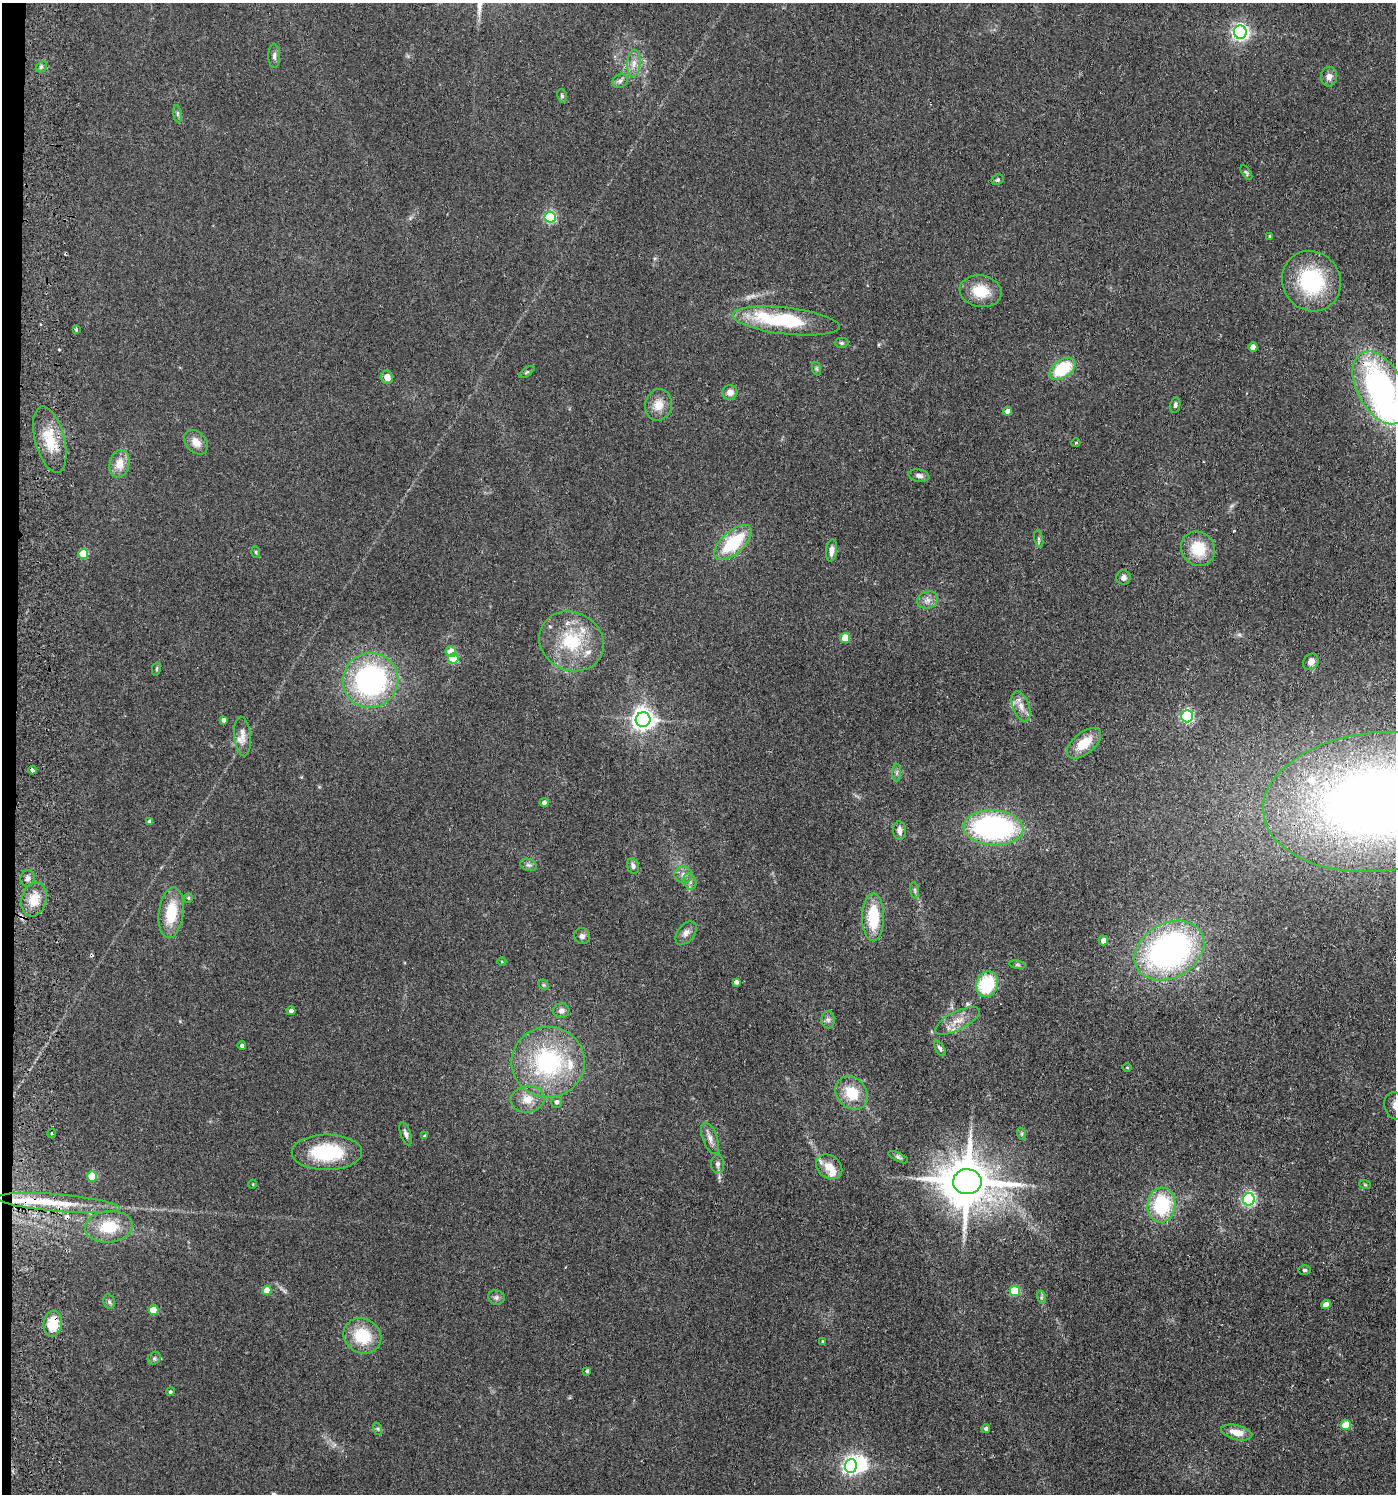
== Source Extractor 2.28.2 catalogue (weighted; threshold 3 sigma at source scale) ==
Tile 4 of 3 x 3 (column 1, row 2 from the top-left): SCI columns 268-1661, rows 1499-2990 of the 4609 x 4488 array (HDU 1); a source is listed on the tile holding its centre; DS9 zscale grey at full resolution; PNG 1398 x 1496 px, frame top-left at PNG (2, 3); each listed source drawn as its Kron ellipse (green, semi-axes under 4 px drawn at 4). Shown black and unused: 1% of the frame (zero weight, under 2 of 3 exposures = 3% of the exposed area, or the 3 px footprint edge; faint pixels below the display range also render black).
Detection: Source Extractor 2.28.2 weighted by HDU 2 'WHT'; one run over the whole footprint, this tile lists its part. Background 0.0953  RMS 0.0087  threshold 0.0389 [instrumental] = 3 sigma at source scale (4.5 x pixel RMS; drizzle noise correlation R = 1.50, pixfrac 1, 0.05/0.05 arcsec/px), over >= 5 px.
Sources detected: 140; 2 inside a brighter object's white glare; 2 cosmic-ray / hot-pixel residue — neither listed nor drawn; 9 inside a brighter listed object's ellipse — not listed separately; the other 127 listed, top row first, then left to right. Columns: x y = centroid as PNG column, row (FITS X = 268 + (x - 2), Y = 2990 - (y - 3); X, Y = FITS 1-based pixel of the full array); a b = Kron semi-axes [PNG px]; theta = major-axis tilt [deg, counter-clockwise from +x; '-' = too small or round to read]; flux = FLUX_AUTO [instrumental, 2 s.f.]
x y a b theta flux
1240 32 7 6 - 310
274 56 12 6 -90 3
634 63 13 6 86 5.7
41 67 6 4 45 1.7
1329 77 9 8 - 4.8
620 81 8 6 37 2.6
562 96 7 4 -79 1.5
177 114 8 4 -82 1.7
1246 173 8 4 -57 1.3
997 180 6 5 - 1.4
550 217 5 5 - 92
1270 236 3 3 - 1
1311 281 31 29 -56 77
981 291 21 15 -10 23
786 321 54 13 -7 72
76 329 4 3 - 2.3
842 343 7 5 0 1.6
1253 347 4 4 - 6.5
817 369 7 4 -71 1.4
1062 369 14 8 36 42
527 372 9 3 33 1.3
387 377 6 6 - 6.9
1380 388 39 23 -62 210
730 392 7 7 - 5.7
658 405 16 13 77 11
1175 405 8 5 78 2.3
1007 411 4 4 - 4.9
50 439 34 14 -75 26
196 442 14 10 -47 8.9
1076 443 4 4 - 0.89
119 464 14 10 79 11
919 476 10 6 -10 3.3
1039 539 9 3 -77 1.6
733 542 23 11 42 45
1198 549 18 16 -49 26
832 550 11 5 83 4.7
256 552 6 3 -87 1.1
83 554 5 5 - 34
1123 577 7 7 - 3.1
927 600 11 8 19 4.8
845 638 5 5 - 20
572 641 33 29 -29 49
451 652 5 5 - 11
453 659 5 5 - 50
1311 662 9 7 57 6.1
156 669 6 4 76 1.3
370 680 28 27 - 160
1021 706 16 8 -70 7.3
1187 716 6 5 - 130
643 719 7 7 - 610
223 720 4 3 - 2.4
243 736 20 8 -84 7.4
1084 743 20 10 39 19
32 770 4 3 - 7.5
897 773 9 4 90 2.1
544 802 4 4 - 3.1
1378 802 116 69 6 920
150 821 4 4 - 3.1
993 828 30 17 -3 180
900 831 9 6 -86 4.6
528 865 8 6 -19 2.3
633 866 8 6 -71 2.7
683 875 9 8 - 4.7
27 878 8 7 - 3
690 881 8 6 -70 3
915 890 8 4 -82 1.6
188 898 5 4 - 1
34 899 17 12 74 15
171 913 25 12 83 28
873 917 24 11 90 35
686 933 13 8 51 5.1
582 936 8 8 - 3
1103 941 5 5 - 5.3
1169 951 37 27 29 250
502 962 4 3 - 0.72
1017 965 8 4 -8 1.4
736 982 4 4 - 2.9
987 984 13 10 68 48
544 985 6 4 -44 1.2
291 1011 4 4 - 3.9
561 1011 8 7 - 3.6
828 1020 9 6 -88 2.9
957 1021 25 9 27 11
242 1046 4 4 - 2.3
940 1048 9 4 -58 2
548 1062 36 35 - 110
1127 1068 5 3 - 0.72
852 1093 18 14 -49 23
528 1099 17 13 7 12
556 1102 6 5 - 2.4
1395 1106 14 11 -72 6.3
52 1134 4 3 - 0.92
406 1134 12 5 -72 3
1022 1134 6 4 -72 1.4
424 1136 3 3 - 0.65
710 1138 17 7 -70 5.7
327 1152 35 17 0 55
898 1157 11 4 -27 1.8
718 1164 9 6 -86 2.7
829 1167 14 11 -36 11
92 1176 5 5 - 31
967 1182 14 12 -1 4500
253 1184 4 3 - 0.64
1365 1184 6 3 -20 0.9
1249 1199 6 6 - 160
59 1203 61 8 -5 32
1161 1205 17 14 85 53
109 1227 24 15 6 29
1304 1270 6 5 - 1.7
267 1290 4 4 - 15
1015 1291 5 5 - 39
496 1297 8 7 - 3
1041 1297 6 4 -73 1.6
109 1302 7 5 -69 1.8
1326 1305 5 4 - 6.6
153 1310 5 5 - 21
53 1324 13 9 81 21
362 1336 20 17 -30 33
823 1342 4 4 - 1.4
154 1358 7 5 45 1.8
587 1371 4 3 - 1.6
170 1392 4 4 - 1.4
1346 1425 5 5 - 25
986 1428 4 4 - 2.1
378 1429 6 4 -71 1.3
1237 1432 16 7 -13 11
851 1466 7 6 - 270
Overlapping masked pixels (flux is a lower limit): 3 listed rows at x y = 32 770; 34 899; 53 1324
Isophote crosses this tile's border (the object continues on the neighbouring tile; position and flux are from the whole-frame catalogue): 3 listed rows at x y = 1380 388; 1378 802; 1395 1106